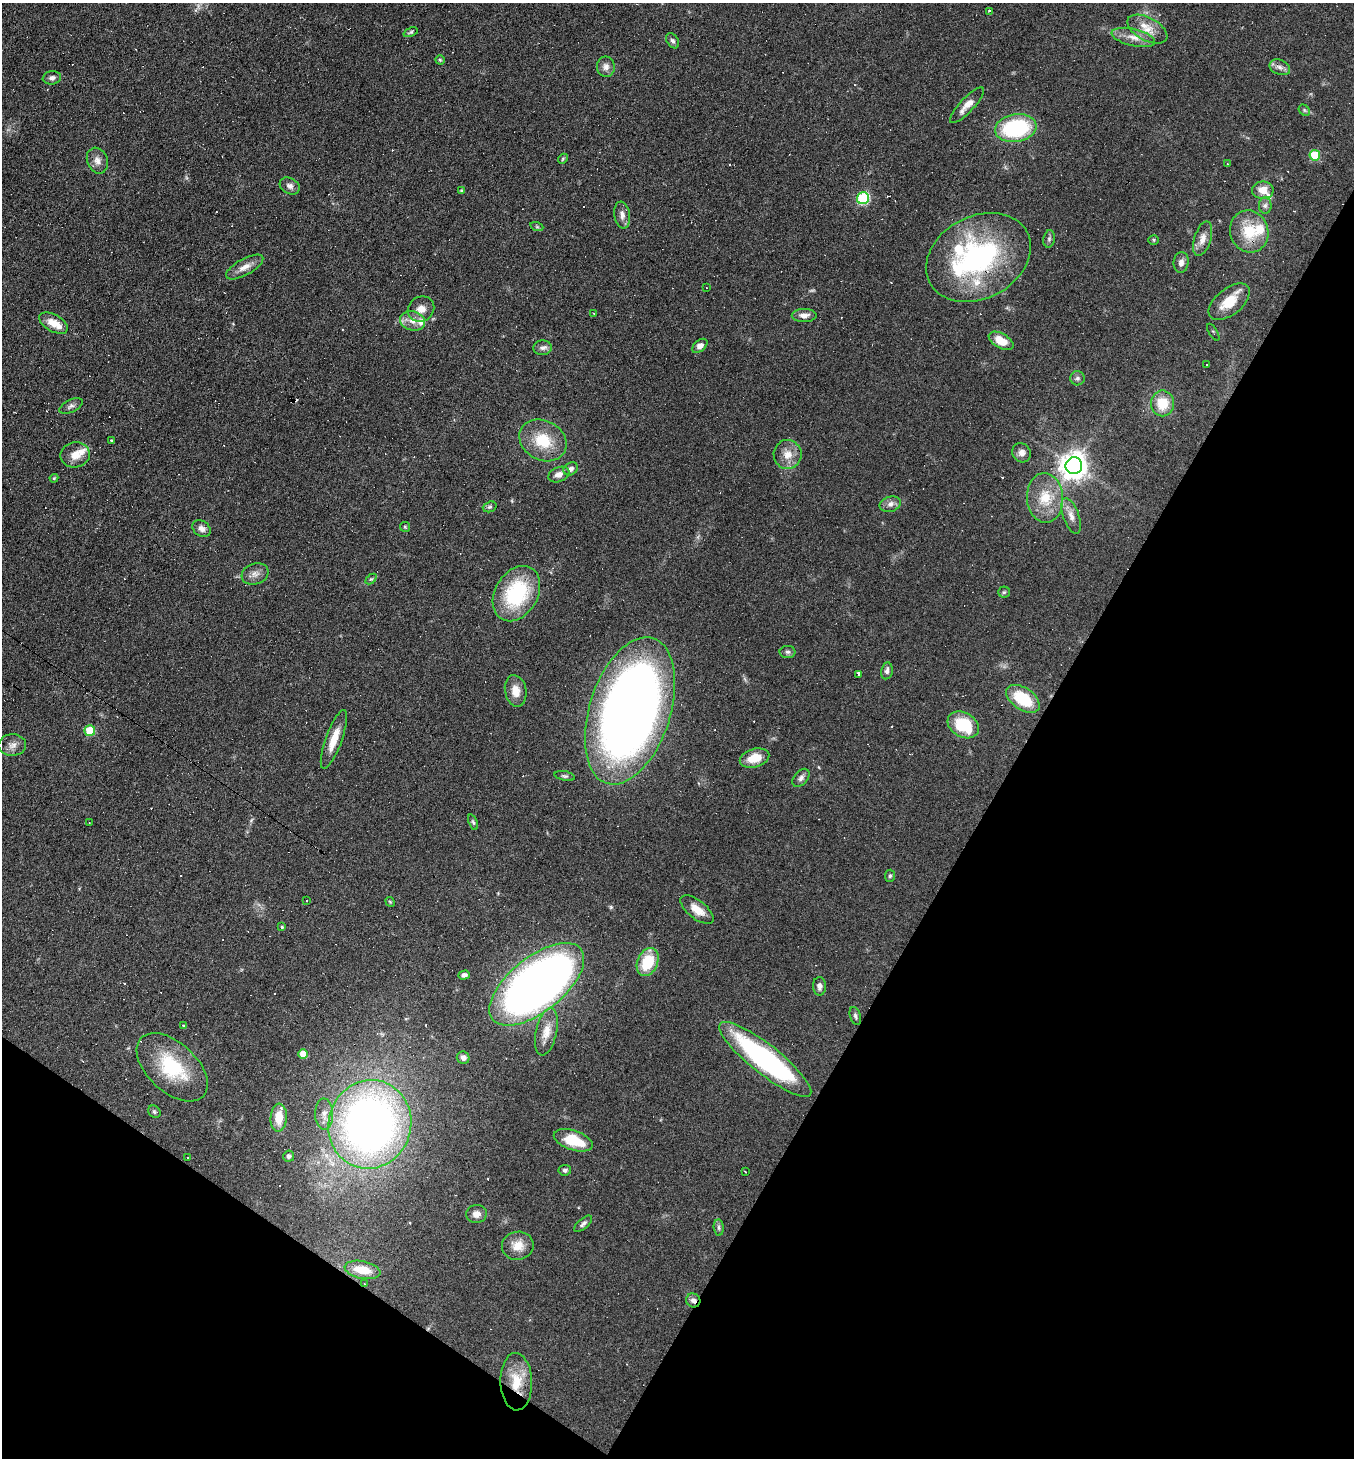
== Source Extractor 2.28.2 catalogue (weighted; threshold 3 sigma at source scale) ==
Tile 15 of 4 x 4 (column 3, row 4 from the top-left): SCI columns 2987-4338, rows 1-1456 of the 5834 x 5825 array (HDU 1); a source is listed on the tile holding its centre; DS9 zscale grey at full resolution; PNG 1356 x 1460 px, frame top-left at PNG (2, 3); each listed source drawn as its Kron ellipse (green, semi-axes under 4 px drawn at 4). Shown black and unused: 31% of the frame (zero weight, under 5 of 9 exposures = <1% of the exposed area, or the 3 px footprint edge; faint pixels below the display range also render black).
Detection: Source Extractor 2.28.2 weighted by HDU 2 'WHT'; one run over the whole footprint, this tile lists its part. Background 0.104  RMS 0.0049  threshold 0.0201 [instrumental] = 3 sigma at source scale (4.09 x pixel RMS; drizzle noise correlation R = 1.36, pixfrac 0.8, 0.05/0.05 arcsec/px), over >= 5 px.
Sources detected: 154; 2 too faint to see at this stretch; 1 inside a brighter object's white glare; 31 cosmic-ray / hot-pixel residue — neither listed nor drawn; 8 inside a brighter listed object's ellipse — not listed separately; the other 112 listed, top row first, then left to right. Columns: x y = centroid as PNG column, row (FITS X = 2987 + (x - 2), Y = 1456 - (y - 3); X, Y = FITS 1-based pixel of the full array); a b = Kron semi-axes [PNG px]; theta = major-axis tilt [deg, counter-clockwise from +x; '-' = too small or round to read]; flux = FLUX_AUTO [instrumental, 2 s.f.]
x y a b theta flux
989 11 3 3 - 2.6
1147 29 22 11 -28 7
411 32 7 4 23 0.79
1133 37 22 8 -13 5.2
673 41 8 5 -56 1.2
440 60 4 4 - 0.55
606 67 10 9 - 2.6
1280 67 11 7 -22 2.3
52 78 9 6 8 1.8
967 105 23 7 47 4.6
1304 110 6 4 -47 0.78
1016 128 21 14 9 46
1315 155 5 5 - 17
563 159 5 4 - 0.58
97 161 13 10 -68 3.3
1227 164 3 2 - 0.62
290 186 10 8 -28 2
1263 190 11 9 0 5.1
462 191 4 4 - 1.1
863 198 6 6 - 43
1265 205 8 6 88 1.4
622 215 13 7 -81 2.7
537 227 6 4 -19 0.59
1249 231 21 19 -69 15
1049 239 9 5 81 1
1203 239 18 8 73 4.3
1154 240 5 4 - 0.61
978 257 55 41 28 83
1181 262 10 7 83 2.3
245 267 21 8 29 4.2
706 288 3 2 - 0.31
1229 302 24 13 39 10
421 309 13 12 - 4.5
593 313 2 2 - 0.28
804 315 12 6 1 2.7
413 321 13 9 -12 4.2
53 323 16 8 -29 6.1
1213 332 9 2 -60 0.44
1001 341 13 7 -29 7.5
700 346 9 5 40 2.4
542 348 9 7 6 1.9
1206 364 3 3 - 1.1
1077 378 7 7 - 1.3
1162 403 13 11 -89 11
71 406 12 6 25 1.6
543 440 24 19 -28 16
112 441 3 3 - 2.9
1022 453 10 9 - 2.7
788 454 14 14 - 5.7
75 455 15 12 11 5.4
1074 466 8 8 - 540
571 469 7 6 - 1.8
559 475 11 7 22 2.8
54 478 4 4 - 0.63
1045 498 25 18 -87 14
890 504 11 7 16 2.2
490 507 7 5 20 0.89
1071 516 19 8 -70 3.8
405 527 5 5 - 0.65
201 529 10 7 -37 2.5
255 574 14 10 19 3.1
371 579 6 4 42 0.63
1004 592 5 5 - 0.71
516 594 29 21 59 39
788 652 8 6 -1 1.2
887 671 8 5 79 1.5
858 675 3 3 - 82
516 691 16 10 -79 5.3
1023 699 19 11 -34 20
630 711 76 40 72 480
963 725 16 12 -30 20
90 731 5 5 - 16
334 739 31 8 70 7.8
12 745 14 11 2 3.1
754 758 15 9 16 9.1
565 776 10 4 -12 0.95
801 778 10 6 49 1.8
89 822 3 2 - 0.26
473 822 8 4 -70 0.79
890 876 6 5 - 0.76
306 901 2 2 - 0.41
390 902 5 4 - 0.45
697 910 20 9 -38 5.9
282 927 4 4 - 0.57
648 962 15 10 66 16
464 975 6 4 19 1.4
537 984 56 27 39 400
819 986 9 6 -89 1.9
855 1016 9 5 -73 1.2
183 1026 4 3 - 2.6
546 1032 24 10 77 6.1
303 1054 5 5 - 6.8
463 1058 6 6 - 2
765 1059 57 14 -38 90
172 1067 43 24 -43 29
154 1112 7 5 -46 0.85
324 1114 16 9 -88 3.4
279 1118 14 8 87 8.2
370 1124 45 41 72 280
573 1140 20 9 -18 15
289 1156 5 5 - 0.98
187 1157 3 3 - 1.3
565 1170 6 5 - 1
745 1172 3 3 - 2.4
476 1214 10 9 - 3.1
583 1224 11 5 40 1.4
719 1228 8 5 -85 1.1
518 1246 16 14 9 6.5
362 1270 18 8 -11 9.9
364 1284 3 3 - 0.39
693 1300 7 6 - 1.9
516 1382 29 16 -88 13
Overlapping masked pixels (flux is a lower limit): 6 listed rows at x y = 978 257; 630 711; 765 1059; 364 1284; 693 1300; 516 1382